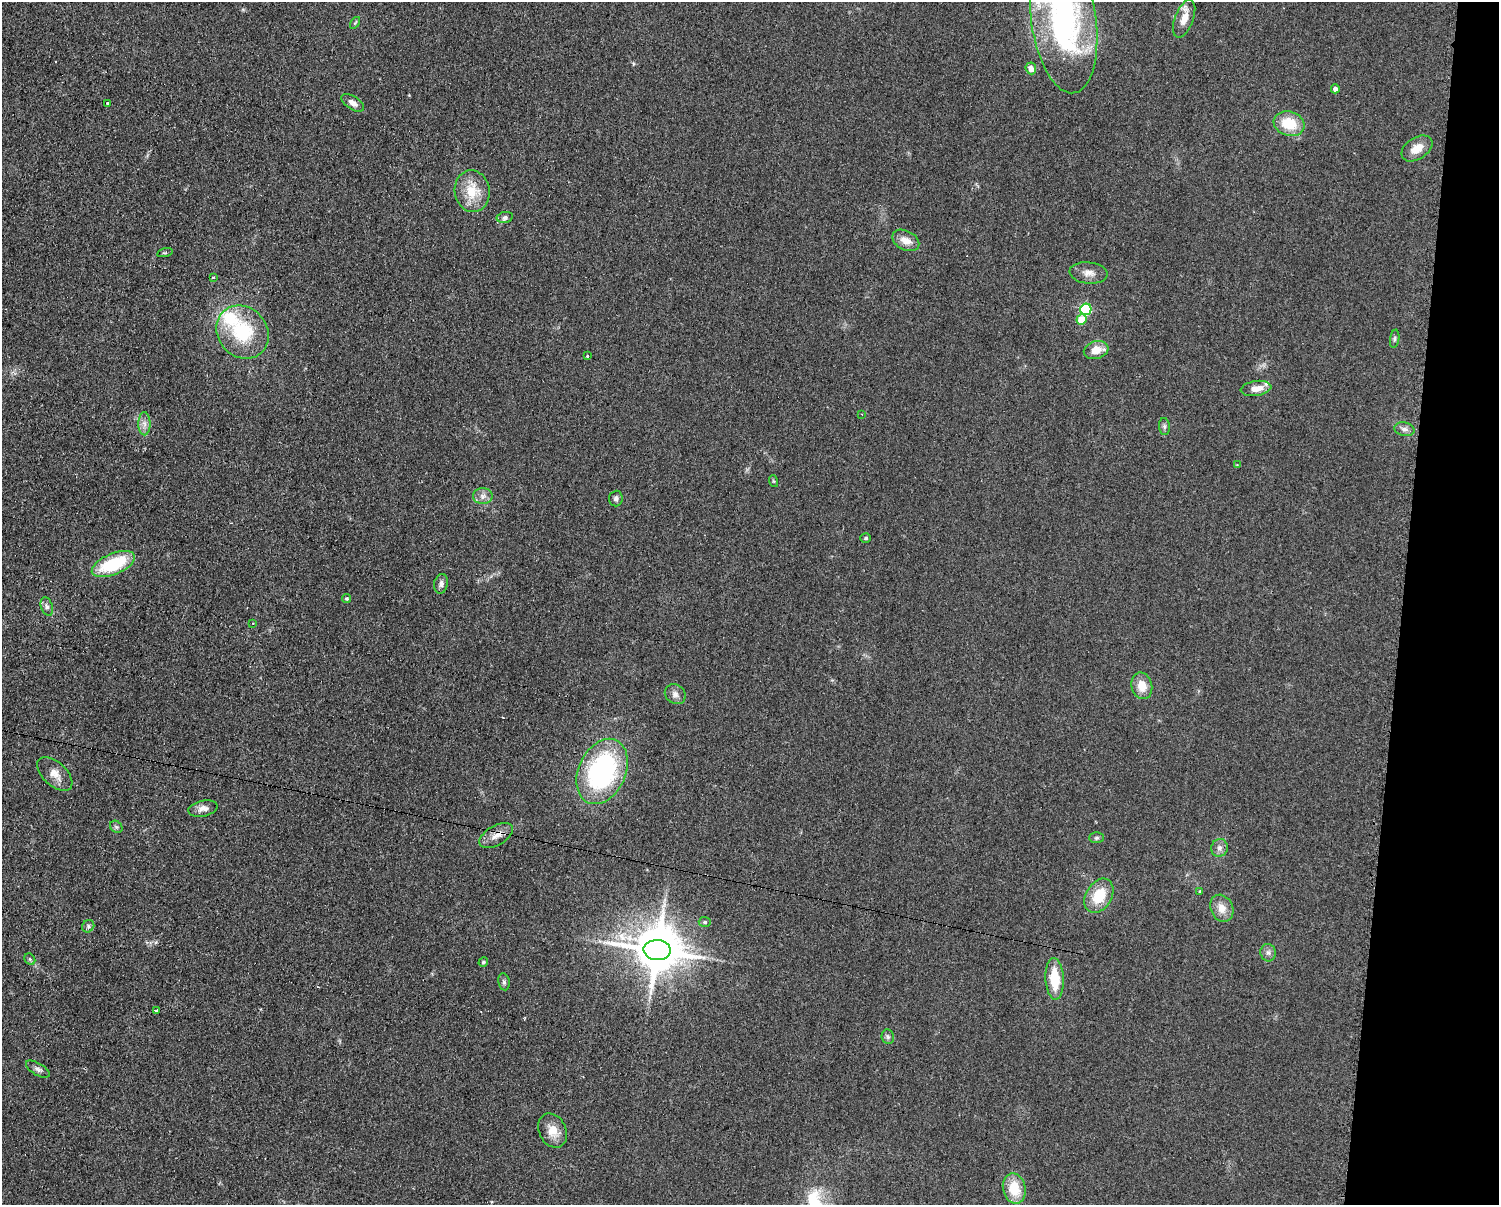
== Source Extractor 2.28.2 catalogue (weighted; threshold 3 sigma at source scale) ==
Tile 6 of 3 x 4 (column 3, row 2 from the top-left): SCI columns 3117-4613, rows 2408-3610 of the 4863 x 4814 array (HDU 1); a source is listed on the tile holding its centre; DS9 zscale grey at full resolution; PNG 1501 x 1207 px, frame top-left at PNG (2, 2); each listed source drawn as its Kron ellipse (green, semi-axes under 4 px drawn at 4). Shown black and unused: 7% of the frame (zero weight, under 2 of 3 exposures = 2% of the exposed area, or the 3 px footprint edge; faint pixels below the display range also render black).
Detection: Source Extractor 2.28.2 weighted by HDU 2 'WHT'; one run over the whole footprint, this tile lists its part. Background 0.098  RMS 0.011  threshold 0.0502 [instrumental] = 3 sigma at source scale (4.5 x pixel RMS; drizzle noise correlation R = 1.50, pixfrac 1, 0.05/0.05 arcsec/px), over >= 5 px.
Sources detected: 64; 1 inside a brighter object's white glare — neither listed nor drawn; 2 inside a brighter listed object's ellipse — not listed separately; the other 61 listed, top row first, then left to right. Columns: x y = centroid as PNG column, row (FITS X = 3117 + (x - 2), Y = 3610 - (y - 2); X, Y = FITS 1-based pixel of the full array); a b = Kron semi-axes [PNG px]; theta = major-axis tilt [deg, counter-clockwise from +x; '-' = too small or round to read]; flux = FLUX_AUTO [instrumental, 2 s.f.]
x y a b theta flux
1184 19 20 9 69 14
1064 21 73 32 -82 250
355 23 7 4 55 1.5
1031 68 6 5 - 7.6
1335 89 4 4 - 5.8
353 103 13 6 -33 7.4
107 104 3 3 - 3
1289 124 15 12 -19 31
1417 148 17 11 33 15
472 191 21 17 -83 29
505 217 8 5 10 2.9
906 240 14 9 -27 11
165 253 8 3 13 1.4
1088 273 19 10 -6 9.3
213 278 3 3 - 3
1086 309 6 5 - 99
1081 319 5 5 - 25
242 332 28 24 -49 69
1395 339 9 4 80 2.2
1096 350 12 9 15 14
587 356 3 2 - 2.2
1256 388 15 7 8 11
862 414 3 2 - 1.4
144 424 11 6 -89 5.6
1164 426 8 5 -85 2.6
1404 429 10 7 -11 4.6
1237 465 4 4 - 0.87
773 481 6 3 -71 1.1
483 496 10 8 0 5.4
616 499 8 7 - 3.3
866 538 5 4 - 1.9
113 564 23 10 23 62
441 584 10 7 78 4.2
347 598 4 4 - 1.4
47 607 9 6 -72 3.6
253 623 3 3 - 1.3
1142 686 13 10 -76 16
675 694 11 9 -41 5.7
602 771 34 23 65 180
55 774 21 12 -43 12
203 809 15 8 11 7
116 827 7 5 -44 2.2
496 835 18 10 30 11
1097 838 7 5 2 2.2
1219 848 9 8 - 4.8
1200 891 4 4 - 1.2
1099 896 18 13 59 30
1222 908 14 11 -64 12
705 922 6 5 - 1.8
88 926 6 5 - 2.3
657 950 13 10 -3 4200
1268 953 9 7 -74 4
30 959 6 5 - 1.8
483 962 5 4 - 1.9
1055 979 21 9 -87 33
504 982 8 5 -80 2.6
157 1011 4 3 - 6
888 1037 7 6 - 2.5
38 1069 13 6 -30 4.1
553 1131 18 13 -64 15
1014 1188 15 11 -77 28
Overlapping masked pixels (flux is a lower limit): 1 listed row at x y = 496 835
Isophote crosses this tile's border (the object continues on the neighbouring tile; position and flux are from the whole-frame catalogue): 1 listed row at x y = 1064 21